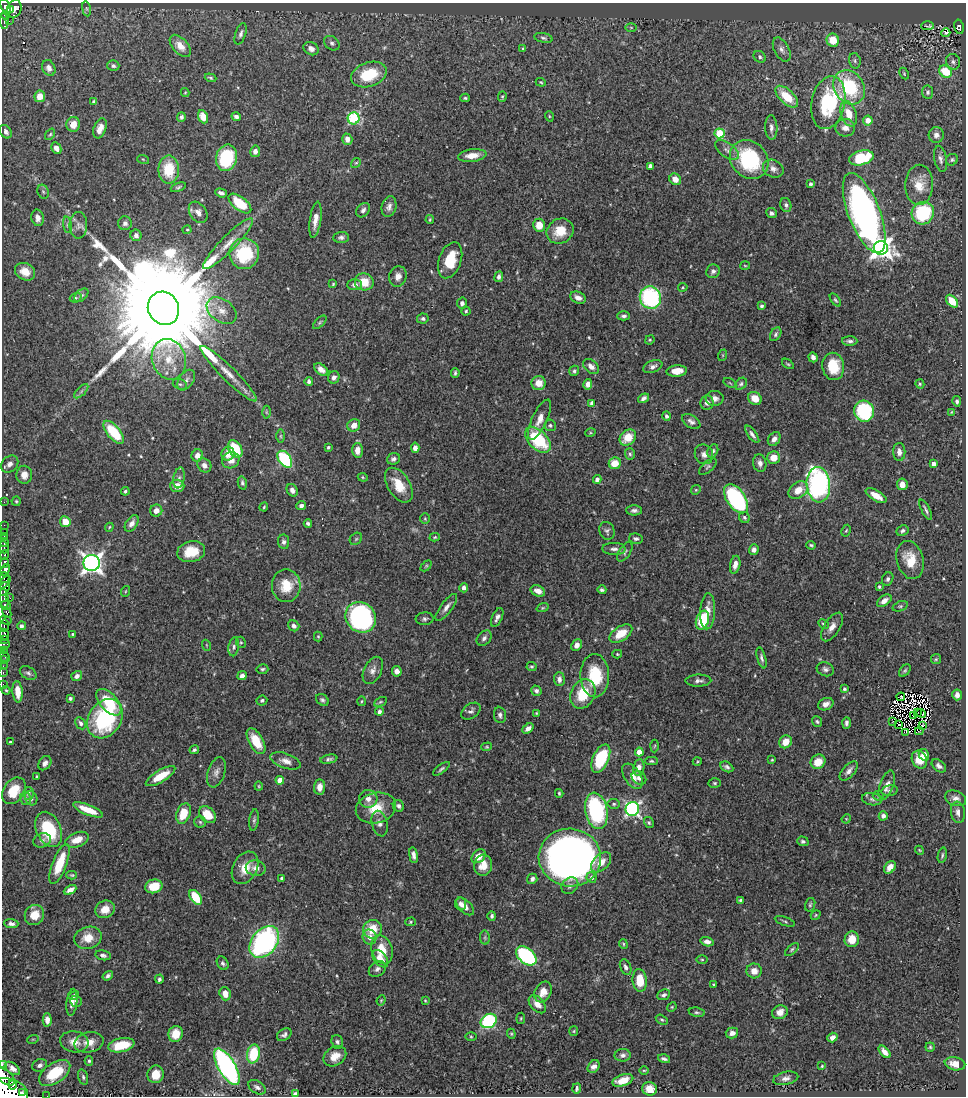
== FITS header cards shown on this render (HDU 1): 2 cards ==
NAXIS1  =                  964
NAXIS2  =                 1094

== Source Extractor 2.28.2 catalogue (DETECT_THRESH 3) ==
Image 964 x 1094 px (HDU 1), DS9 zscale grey, 1 PNG px = 1 image px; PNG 968 x 1098 px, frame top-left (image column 1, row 1094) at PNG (2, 3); each listed source drawn as its Kron ellipse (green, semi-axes under 4 px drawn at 4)
Background 0.438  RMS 0.019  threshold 0.0572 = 3 sigma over >= 5 px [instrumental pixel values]
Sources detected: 545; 10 with non-positive FLUX_AUTO (blend fragments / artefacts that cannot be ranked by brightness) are neither listed nor drawn; of the other 535, the 500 brightest by FLUX_AUTO listed and drawn (35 fainter detections omitted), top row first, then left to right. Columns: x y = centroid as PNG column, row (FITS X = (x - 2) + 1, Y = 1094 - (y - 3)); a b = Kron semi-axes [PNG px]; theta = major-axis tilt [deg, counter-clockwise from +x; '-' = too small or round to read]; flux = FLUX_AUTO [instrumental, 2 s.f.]
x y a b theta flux
6 7 8 4 -65 120
14 9 9 7 71 110
86 9 8 4 -81 1.8
10 10 4 3 - 86
5 15 4 3 - 25
4 21 8 3 -87 42
9 21 3 2 - 1.7
928 26 6 2 1 1.5
631 27 6 4 -1 1.3
959 27 7 4 -78 26
946 33 4 2 - 2
241 34 11 5 72 4.4
543 38 9 4 -11 2.9
833 40 6 6 - 24
332 43 8 6 -38 3.9
180 46 13 7 -48 12
311 49 8 6 -29 6.3
523 49 3 3 - 1.6
782 50 13 7 -62 6.3
760 57 7 5 -39 3.3
855 61 8 5 -76 3.1
953 62 8 7 - 3.9
113 66 6 5 - 3
49 68 8 6 -64 6.5
945 71 7 5 -39 42
904 74 6 4 -64 1.5
369 75 18 12 19 51
210 78 6 3 -19 1.8
541 82 5 4 - 1.6
849 87 18 15 -55 100
185 92 4 4 - 1.3
928 92 7 5 -81 3.3
40 96 5 5 - 15
502 96 5 4 - 1.7
787 97 14 7 -43 35
465 98 5 3 - 1.8
94 102 4 3 - 2.6
828 103 27 17 78 100
849 114 13 7 -71 19
549 116 5 3 - 1.3
181 117 5 4 - 3.8
203 117 7 5 -68 16
236 117 5 4 - 3.6
354 118 6 6 - 120
868 120 5 5 - 11
73 124 7 7 - 13
100 128 10 6 69 10
771 128 12 6 -87 5.8
845 128 10 9 - 8.4
5 132 7 5 -54 4.7
719 133 5 5 - 63
50 134 6 4 53 1.9
936 135 8 7 - 6.4
347 139 6 5 - 8.7
56 148 6 4 -62 7.2
727 150 14 7 -37 7.1
255 151 6 5 - 5.4
472 155 14 6 7 15
226 158 13 10 76 77
861 158 12 7 14 55
143 159 6 3 -19 1.4
749 159 21 17 -47 110
941 159 13 6 -79 5.3
952 160 6 5 - 2.3
356 163 5 4 - 1.6
650 166 4 4 - 5.3
773 169 10 8 -26 6.8
169 170 14 10 90 44
675 179 6 5 - 11
811 184 3 3 - 2.2
919 185 20 14 89 22
178 187 8 4 23 2.6
43 192 7 5 -68 2.8
221 193 6 4 -19 4.4
240 203 13 7 -38 45
786 205 7 5 -73 3.6
389 207 10 7 75 6.2
363 210 8 6 50 4.3
198 212 11 8 -56 8.2
771 213 5 5 - 3.5
864 213 42 16 -69 640
923 213 12 11 - 87
38 218 8 6 -78 6.9
315 220 18 5 82 12
430 220 4 3 - 1.4
125 223 7 7 - 4.9
67 225 8 4 -82 2.7
78 225 13 9 90 7.5
539 225 6 6 - 15
187 230 4 4 - 1.3
560 231 14 12 31 25
136 235 5 5 - 4.5
341 237 8 5 2 4
228 244 34 7 46 21
881 248 7 7 - 670
244 254 15 14 - 79
450 260 19 11 70 36
745 266 5 3 - 1.2
713 271 7 6 - 4.1
25 272 10 8 -27 20
398 276 10 8 73 7.7
499 277 5 4 - 4.2
364 282 9 8 - 24
333 284 4 3 - 1.4
355 285 7 5 2 4.8
683 287 5 4 - 1.6
81 295 8 5 44 2.7
76 298 6 4 19 1.9
578 298 8 5 -25 7.2
650 298 11 10 - 160
835 300 7 4 -53 2.1
952 301 7 4 -48 26
462 303 5 5 - 5.4
762 306 3 3 - 2.3
163 308 17 15 -61 71000
222 311 16 11 -36 14
466 311 4 4 - 1.9
624 316 6 4 2 3.5
423 319 6 5 - 3.4
320 322 8 4 45 2.3
776 334 7 5 59 3.1
650 340 5 4 - 1.5
850 341 8 4 -2 3.7
723 355 6 4 72 1.4
813 357 5 4 - 4.6
169 359 20 17 -71 35
788 364 7 3 -35 1.6
591 366 9 6 -40 6.6
833 366 14 11 -80 37
653 367 10 6 22 5.3
321 370 8 5 -37 8.4
574 371 5 4 - 2.5
677 371 10 5 5 16
455 373 5 3 - 2.3
228 374 39 7 -45 23
334 377 6 5 - 4.7
186 380 11 7 55 6.1
309 381 4 4 - 3.9
539 383 7 7 - 14
730 383 7 3 -32 1.4
180 384 7 5 -19 2.6
588 384 5 4 - 8.5
741 384 7 5 46 2.7
920 384 5 4 - 2
81 391 9 3 45 3.1
643 398 6 4 35 3.9
715 398 9 7 -1 6.4
755 398 7 6 - 16
957 401 5 4 - 2.8
592 403 4 4 - 5.5
707 403 7 6 - 5.6
864 411 10 10 - 100
266 412 6 4 -89 2
952 412 4 3 - 1.3
667 416 4 4 - 3.3
539 420 22 7 65 14
691 421 10 6 -34 5.1
354 425 6 6 - 9.5
550 425 6 5 - 2.7
114 432 14 6 -50 57
590 433 5 3 - 1.2
752 434 10 4 -54 4.7
280 436 7 4 90 2
628 438 9 7 42 24
774 439 7 5 54 7.6
538 440 16 9 -45 80
328 447 3 3 - 1.9
415 448 5 4 - 6.7
235 449 9 6 -60 48
357 450 7 5 88 11
713 451 7 5 63 3.1
899 452 9 6 -88 6.4
228 454 7 6 - 15
630 454 6 5 - 2.6
704 454 10 9 - 7.4
197 455 6 5 - 8.5
774 458 6 6 - 15
285 459 9 6 -53 120
394 459 7 5 20 4.1
231 460 9 8 - 11
615 463 6 5 - 21
760 463 9 6 -81 5.3
10 464 9 7 43 6.9
934 464 4 4 - 9
204 465 7 6 - 6.5
708 467 11 5 41 2.9
24 475 9 8 - 11
363 477 5 4 - 1.5
179 478 10 5 80 4.4
597 479 4 4 - 5.8
242 483 6 4 -76 3
902 484 6 5 - 10
399 485 19 11 -57 30
818 485 18 11 -85 300
177 486 7 6 - 14
292 490 6 5 - 5.9
696 490 5 4 - 1.5
798 490 11 7 37 17
125 491 4 4 - 2.1
876 496 11 5 -30 15
736 499 16 9 -55 170
16 501 4 4 - 1.8
4 502 4 2 - 3.1
301 506 5 4 - 4.9
264 507 4 3 - 1.5
634 510 8 5 1 4.3
926 510 11 3 -63 3.4
156 511 6 6 - 8.2
744 517 6 5 - 2.6
425 519 5 5 - 1.7
65 522 5 5 - 19
132 523 9 5 56 7.3
308 523 4 3 - 2.9
4 525 2 2 - 2.9
109 527 4 3 - 1.3
607 531 9 7 -70 3.7
846 531 6 3 62 1.4
902 531 6 5 - 2.8
4 533 3 3 - 19
4 536 3 2 - 20
435 537 5 4 - 1.6
356 539 7 5 44 2.2
636 539 7 5 -9 3.1
284 542 7 5 -80 4.2
4 543 4 3 - 67
811 545 5 3 - 1.9
4 547 6 3 -73 120
614 549 11 6 -1 5.2
754 550 5 5 - 5.1
191 552 14 10 12 28
625 552 11 5 56 3.5
4 555 5 3 - 85
910 560 19 13 -74 29
4 563 5 3 - 66
92 563 8 8 - 720
735 565 9 5 78 7.7
426 566 6 4 45 1.6
5 570 6 4 69 250
4 577 5 5 - 32
888 579 7 5 67 3.6
4 582 8 3 47 40
286 586 16 14 -89 32
879 587 4 3 - 1.8
464 588 4 4 - 5.1
4 589 7 5 61 93
602 590 4 3 - 2.5
126 591 5 3 - 1.2
538 591 7 5 -24 8.6
4 598 10 4 -83 67
10 598 2 2 - 3.4
884 601 8 5 36 8
6 605 5 3 - 46
900 606 8 5 20 2.4
446 607 16 5 53 7.1
543 608 6 4 19 1.5
708 611 18 7 87 14
7 613 6 3 -64 21
361 617 16 14 -47 270
497 617 10 5 65 4.7
425 619 9 6 7 3.4
5 620 6 3 -13 23
702 620 10 6 72 51
823 624 5 4 - 2.3
4 625 6 4 -89 140
21 626 4 4 - 4
294 626 6 5 - 4.9
832 627 16 7 57 9.7
4 634 5 3 - 120
72 634 3 2 - 1.3
621 634 13 7 33 25
318 636 5 4 - 1.7
484 638 8 6 47 4.7
4 639 3 3 - 37
241 642 6 4 -67 1.8
4 644 6 5 - 9.9
206 645 5 3 - 1.3
577 645 6 5 - 9
234 647 9 5 80 4
3 650 3 2 - 4.9
617 654 5 4 - 1.4
4 656 6 2 -46 5.4
761 658 11 4 -75 3.5
936 659 5 5 - 1.8
3 660 2 2 - 4.5
3 666 2 2 - 3.1
531 666 5 4 - 1.9
262 669 6 5 - 2.2
825 669 9 6 -21 4.4
373 670 14 8 63 8.3
397 671 5 4 - 5.8
905 671 7 5 49 2.3
3 672 3 2 - 4.6
28 673 9 6 -30 3.5
77 676 6 4 35 5.4
242 676 5 4 - 4.8
595 676 21 14 -88 54
559 679 7 5 -88 6.1
698 681 13 6 1 5.2
3 684 2 2 - 1.9
844 689 3 3 - 2.2
6 690 4 3 - 1.4
536 691 5 5 - 3.6
18 692 11 5 -85 17
583 694 15 11 64 37
957 695 5 5 - 6
901 697 4 3 - 1.2
70 698 3 3 - 2.7
262 700 5 5 - 2.6
322 700 7 5 -38 2.9
361 701 5 3 - 1.3
109 702 16 8 -48 48
380 702 7 4 26 1.7
826 704 8 6 24 7.2
379 711 4 4 - 3.8
471 711 10 7 36 4.4
536 713 3 3 - 1.2
917 713 3 2 - 1.5
921 713 5 2 - 1.3
500 715 8 6 -83 4.5
914 715 4 2 - 1.3
105 719 21 16 56 150
817 721 5 4 - 2.3
893 721 3 2 - 1.4
81 723 6 5 - 3.4
846 723 6 4 87 3.7
899 724 3 2 - 1.1
922 725 4 2 - 1.5
528 728 6 4 38 5.8
919 731 4 2 - 1.6
906 732 4 2 - 3
256 741 14 7 -61 32
10 742 4 3 - 1.7
785 742 7 6 - 18
655 746 6 4 87 1.6
487 747 5 4 - 1.5
194 750 5 3 - 2.5
639 752 4 4 - 18
924 755 6 5 - 8.7
329 759 9 4 11 3.3
601 759 15 8 65 75
772 760 3 3 - 1.4
919 760 9 7 -64 26
286 761 16 7 -19 8.6
651 761 6 4 -2 2.2
697 762 4 3 - 1.1
818 762 7 7 - 19
45 763 8 5 54 5.4
939 766 8 5 -39 4.8
639 767 8 5 82 7.8
727 767 7 5 -28 3.5
441 769 10 3 38 2.5
849 771 12 6 47 6.6
216 772 16 8 71 7.9
161 776 17 6 31 28
632 776 14 8 -56 11
37 777 3 3 - 2.1
639 778 8 6 -37 5.4
280 780 4 4 - 13
715 783 6 4 -2 1.9
887 785 15 6 71 8.1
259 786 4 3 - 1.2
320 787 7 5 86 10
890 790 8 5 15 2.9
14 791 14 10 56 31
28 793 6 5 - 3.2
559 793 4 3 - 1.9
878 796 6 4 -23 2.1
31 798 7 6 - 3.7
956 798 11 7 -22 6.9
25 799 6 5 - 2.6
368 799 9 8 - 8.4
872 799 10 6 -9 4.3
614 804 6 5 - 2.5
398 806 6 5 - 3.8
376 808 20 15 14 32
632 809 7 6 - 300
88 810 16 5 -22 24
596 811 18 11 -80 170
958 812 11 7 -81 7
183 813 10 6 69 30
207 815 10 7 -46 29
883 816 4 4 - 5.2
846 819 5 3 - 1.2
254 820 10 5 82 3.1
200 822 6 5 - 2.4
649 823 6 4 -58 2.1
380 824 13 7 -76 6.2
49 829 18 12 -66 65
42 840 9 7 24 4.7
77 840 12 7 22 17
803 841 6 4 -16 2.8
919 850 5 3 - 1.2
413 855 8 4 -82 5.6
942 855 8 4 78 2.3
479 856 8 6 44 14
570 857 31 29 -10 940
601 862 12 7 45 17
59 864 21 7 69 41
483 865 10 9 - 17
890 867 7 5 54 9.7
245 868 17 12 61 22
256 868 10 7 -10 8.3
72 875 5 4 - 1.6
282 878 4 3 - 2.7
591 878 5 5 - 4.8
532 879 5 5 - 4.1
154 886 9 7 13 29
570 886 9 7 44 5.5
70 890 7 4 28 7.8
196 897 8 5 -55 40
740 900 3 3 - 1.9
460 904 6 5 - 4.2
810 905 7 5 73 2.3
465 906 11 6 -45 9.3
105 909 10 8 27 15
34 915 10 9 - 21
816 915 5 4 - 1.4
492 916 5 4 - 2.7
785 921 10 3 -20 2.1
410 922 5 4 - 1.7
11 924 7 4 -4 3.9
373 929 9 9 - 30
370 937 7 7 - 8.5
88 938 14 11 15 19
485 938 7 5 -80 2.3
852 939 8 7 - 21
264 942 18 12 51 250
707 942 7 4 -15 5.8
623 944 5 3 - 1.4
792 949 8 4 42 2.4
382 950 15 10 -71 26
103 955 8 5 -12 3.5
526 956 12 7 -42 180
380 959 10 6 -51 15
702 959 5 3 - 1.5
223 963 7 5 -60 3.4
626 967 8 5 -66 4.3
377 969 9 7 36 4.6
754 971 8 7 - 9.6
108 976 6 4 32 3.1
159 979 4 3 - 2.7
640 980 11 7 -85 27
714 984 4 3 - 1.4
543 992 11 8 62 13
225 994 7 5 -73 11
74 995 5 3 - 2.4
664 995 6 5 - 3.5
381 1000 5 4 - 1.3
76 1001 6 5 - 2.9
425 1001 4 3 - 1.4
72 1002 14 5 83 8.3
537 1004 10 6 -48 11
672 1007 5 4 - 1.4
697 1012 8 4 -10 2.5
780 1012 8 7 - 8.9
521 1018 5 4 - 1.5
47 1020 6 4 -88 7.1
662 1020 6 4 -28 2.2
489 1021 8 6 32 140
574 1031 5 4 - 1.5
732 1033 6 5 - 6.6
176 1034 8 7 - 19
511 1034 5 4 - 1.5
284 1035 8 5 33 4
471 1037 5 3 - 1.4
832 1037 5 4 - 5.4
33 1039 6 3 18 1.1
74 1042 14 10 -9 14
89 1042 15 10 12 14
337 1042 7 5 -71 3.3
121 1045 13 7 12 35
930 1047 4 4 - 1.7
884 1052 7 4 -48 7.3
253 1054 9 6 79 55
623 1055 8 6 2 4.3
335 1056 12 9 33 15
664 1059 6 3 -16 3.2
89 1061 5 4 - 2.2
2 1064 3 2 - 18
955 1064 10 6 -10 12
40 1065 8 6 23 4.6
822 1066 3 2 - 1.2
227 1067 20 8 -59 370
594 1067 7 5 51 6.5
13 1068 8 5 -37 7.4
644 1070 5 3 - 1.2
55 1073 18 10 35 52
156 1074 9 8 - 18
5 1077 11 6 -37 580
83 1077 8 4 -75 2.5
786 1078 13 6 13 5.7
623 1080 11 5 17 18
13 1085 4 2 - 120
257 1087 9 6 -32 4.9
577 1088 5 3 - 2.6
650 1089 7 7 - 13
9 1092 19 13 -15 2100
23 1093 4 2 - 52
295 1093 4 3 - 3.4
47 1096 2 2 - 3
At the frame edge (FLAGS 8, measured only in part): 10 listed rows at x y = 4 644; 3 650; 3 660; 3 666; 3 672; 3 684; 2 1064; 5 1077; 9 1092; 47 1096
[35 fainter detections neither listed nor drawn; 10 non-positive-flux detections neither listed nor drawn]